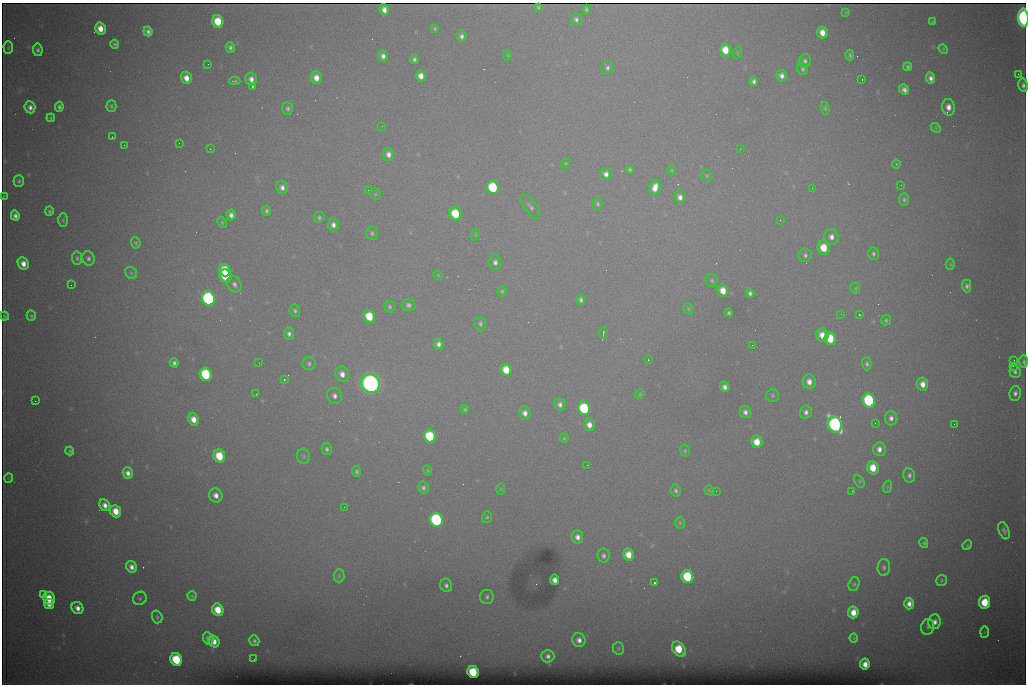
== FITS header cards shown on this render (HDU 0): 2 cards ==
NAXIS1  =                 1024 /fastest changing axis
NAXIS2  =                  682 /next to fastest changing axis

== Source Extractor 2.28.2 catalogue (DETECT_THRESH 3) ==
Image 1024 x 682 px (HDU 0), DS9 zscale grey, 1 PNG px = 1 image px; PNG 1028 x 686 px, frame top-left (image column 1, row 682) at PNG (2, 3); each listed source drawn as its Kron ellipse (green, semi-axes under 4 px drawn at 4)
Background 6820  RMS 56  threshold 169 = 3 sigma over >= 5 px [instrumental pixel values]
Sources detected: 239; all 239 listed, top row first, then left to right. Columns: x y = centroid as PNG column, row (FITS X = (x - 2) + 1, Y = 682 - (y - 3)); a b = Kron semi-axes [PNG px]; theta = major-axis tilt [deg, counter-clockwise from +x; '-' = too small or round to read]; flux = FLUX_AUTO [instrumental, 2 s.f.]
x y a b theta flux
538 7 3 3 - 6.3e+03
586 9 5 3 - 6.9e+03
384 10 6 5 - 2.7e+04
846 13 3 3 - 3.1e+03
1023 18 9 5 -86 1.1e+06
576 19 6 5 - 1.2e+04
218 21 6 5 - 1.2e+05
933 22 4 4 - 5.1e+03
100 28 6 5 - 4.6e+04
435 29 4 4 - 6.2e+03
148 31 5 4 - 1.4e+04
822 32 6 5 - 4.2e+04
461 36 5 5 - 1.3e+04
115 44 4 4 - 7.4e+03
230 47 5 4 - 1.1e+04
8 48 6 4 -89 5.7e+03
943 49 5 4 - 4.6e+03
38 50 6 5 - 9.8e+03
725 50 6 5 - 6.7e+04
737 53 6 3 73 3.7e+03
508 55 5 3 - 3.4e+03
850 55 5 4 - 7.8e+03
383 56 5 5 - 1.7e+04
414 59 5 4 - 1.1e+04
805 61 7 5 85 1.4e+04
208 64 2 2 - 2.9e+03
908 67 4 3 - 8.0e+03
607 68 7 6 - 1.2e+04
802 69 6 5 - 8.4e+03
1018 74 2 2 - 1.4e+04
421 76 6 5 - 3.1e+04
782 76 6 5 - 1.9e+04
186 78 6 5 - 3.7e+04
316 78 6 5 - 3.6e+04
930 78 6 4 -80 1.9e+04
251 79 6 5 - 2.4e+04
862 79 3 2 - 4.6e+03
235 81 5 3 - 5.3e+03
753 81 5 4 - 1.2e+04
1023 85 7 5 -79 1.3e+04
252 86 3 3 - 8.8e+04
904 90 5 4 - 1.7e+04
111 106 6 5 - 7.3e+03
30 107 6 5 - 1.9e+04
59 107 5 4 - 1.1e+04
949 107 8 6 -85 3.2e+04
825 108 6 4 -80 5.8e+03
287 109 6 5 - 9.8e+03
51 118 4 4 - 5.6e+03
382 126 2 2 - 1.9e+03
936 128 5 4 - 4.7e+03
112 137 2 2 - 2.2e+03
179 143 2 2 - 3.7e+03
124 145 2 2 - 2.0e+03
210 149 2 2 - 2.4e+03
740 149 2 2 - 2.9e+03
388 154 6 5 - 2.1e+04
566 163 5 3 - 4.0e+03
896 164 4 4 - 4.1e+03
630 170 4 4 - 6.6e+03
672 170 6 4 90 4.3e+03
606 174 6 5 - 1.9e+04
707 175 6 5 - 6.0e+03
19 181 6 5 - 7.6e+03
901 185 2 2 - 1.8e+03
282 187 6 6 - 1.9e+04
493 187 7 6 - 2.7e+05
655 187 8 5 73 4.0e+04
812 188 3 3 - 4.7e+03
368 190 2 2 - 8.9e+03
375 194 5 5 - 5.5e+03
3 197 3 2 - 2.9e+03
680 197 6 5 - 2.2e+04
904 200 6 5 - 8.7e+03
598 204 6 5 - 7.5e+03
531 207 14 6 -55 1.5e+04
49 211 5 4 - 7.2e+03
266 211 5 4 - 9.1e+03
455 214 6 6 - 1.6e+05
231 215 5 4 - 1.7e+04
15 216 5 4 - 1.6e+04
319 217 5 5 - 8.3e+03
63 220 7 5 -90 6.5e+03
780 220 3 3 - 3.3e+03
222 222 6 4 -64 4.8e+03
333 225 6 5 - 1.9e+04
372 233 7 5 -85 8.7e+03
475 235 5 3 - 3.7e+03
831 237 8 7 - 2.4e+04
136 243 6 4 -66 6.4e+03
824 248 7 6 - 7.9e+04
873 254 6 5 - 9.2e+03
805 255 7 6 - 1.2e+04
77 258 7 5 -80 8.7e+03
88 258 7 6 - 1.2e+04
495 262 7 6 - 1.5e+04
23 264 6 5 - 3.5e+04
950 264 6 4 83 4.6e+03
225 270 6 5 - 9.8e+04
131 273 6 5 - 5.9e+03
438 275 5 4 - 3.8e+03
226 276 7 6 - 1.7e+05
712 280 6 6 - 7.5e+03
234 284 8 6 -58 1.6e+04
71 285 2 2 - 6.8e+03
967 286 6 4 -89 1.1e+04
855 288 5 5 - 4.8e+03
723 290 6 5 - 5.0e+04
502 291 5 4 - 6.6e+03
750 293 5 4 - 1.2e+04
208 299 7 6 - 9.9e+05
581 300 5 4 - 1.1e+04
408 305 7 6 - 1.3e+04
390 307 6 5 - 8.0e+03
688 309 6 5 - 5.5e+03
295 311 6 5 - 8.5e+03
729 313 4 3 - 7.7e+03
841 314 2 2 - 2.3e+03
859 314 3 2 - 4.1e+03
5 316 4 3 - 5.7e+03
31 316 5 4 - 6.3e+03
369 316 6 5 - 1.1e+05
886 320 5 4 - 7.2e+03
480 324 7 5 -89 9.4e+03
603 333 6 2 84 4.8e+03
289 334 6 5 - 1.4e+04
822 335 7 6 - 4.5e+04
830 338 6 5 - 1.1e+05
438 344 5 5 - 1.8e+04
752 345 3 2 - 4.7e+03
648 360 3 2 - 3.5e+03
1014 360 2 2 - 2.4e+03
1023 362 6 4 -85 8.8e+03
174 363 4 4 - 1.1e+04
259 363 2 2 - 1.7e+03
309 364 6 6 - 1.0e+04
867 364 6 4 -89 9.8e+03
1013 366 2 2 - 2.2e+04
506 370 6 5 - 7.5e+04
1015 372 6 5 - 1.2e+04
206 374 7 6 - 3.2e+05
342 374 7 6 - 3.0e+04
284 380 3 2 - 6.6e+03
809 382 7 6 - 3.1e+04
371 383 10 9 - 2.6e+06
922 384 6 5 - 3.4e+04
725 387 5 4 - 1.7e+04
1015 393 7 5 79 1.6e+04
256 394 2 2 - 1.5e+03
640 394 5 4 - 4.1e+03
772 395 6 6 - 8.0e+03
334 396 8 7 - 1.9e+04
35 401 2 2 - 1.8e+03
869 401 7 6 - 4.7e+05
560 404 6 6 - 1.5e+04
584 408 7 6 - 3.1e+05
465 409 4 4 - 5.5e+03
745 412 6 5 - 1.7e+04
806 412 6 6 - 1.6e+04
525 413 6 6 - 2.3e+04
891 418 7 6 - 1.8e+04
193 419 6 5 - 4.1e+04
875 423 2 2 - 2.0e+03
835 424 8 7 - 1.2e+06
954 424 2 2 - 9.1e+03
589 425 6 5 - 3.0e+04
430 436 6 6 - 2.5e+05
564 438 4 4 - 4.3e+03
757 442 6 5 - 6.1e+04
327 449 6 5 - 1.0e+04
879 449 7 6 - 2.4e+04
70 451 4 4 - 6.4e+03
685 451 6 4 -77 6.3e+03
219 456 6 5 - 1.2e+05
303 456 7 6 - 7.8e+03
587 465 2 2 - 3.4e+03
873 468 6 5 - 7.8e+04
356 471 5 4 - 8.1e+03
427 471 5 3 - 4.6e+03
128 473 6 5 - 2.3e+04
909 475 7 6 - 1.3e+04
8 478 5 3 - 2.8e+03
859 481 7 4 -62 6.3e+03
887 487 6 4 71 4.5e+03
423 488 6 5 - 1.0e+04
501 489 6 4 89 3.4e+03
676 490 6 5 - 1.0e+04
709 490 5 4 - 4.0e+03
716 491 2 2 - 2.1e+03
852 491 2 2 - 1.9e+03
216 495 7 6 - 2.7e+04
105 505 6 5 - 2.5e+04
344 507 3 2 - 4.0e+03
116 511 6 5 - 6.1e+04
487 517 6 5 - 6.1e+03
436 520 7 6 - 8.1e+05
680 523 6 5 - 6.1e+03
1004 531 9 5 -70 1.3e+04
577 537 7 6 - 2.2e+04
924 543 5 4 - 6.8e+03
967 545 5 4 - 3.5e+03
628 555 6 5 - 5.8e+04
603 556 7 6 - 1.3e+04
131 567 6 5 - 2.3e+04
884 567 8 6 86 1.2e+04
339 576 6 5 - 6.2e+03
687 577 6 6 - 2.3e+05
555 580 5 4 - 2.6e+04
941 580 5 5 - 6.2e+03
654 583 3 3 - 9.5e+04
854 584 7 5 72 7.7e+03
446 585 7 6 - 1.4e+04
43 594 3 2 - 1.0e+04
192 596 5 4 - 5.1e+03
487 597 7 6 - 1.3e+04
49 598 6 6 - 7.5e+04
140 598 7 6 - 8.6e+03
985 602 6 5 - 1.2e+05
909 603 6 5 - 2.6e+04
49 604 5 5 - 3.3e+04
77 608 6 5 - 2.7e+04
218 610 6 5 - 8.5e+04
853 612 6 5 - 4.9e+04
157 617 6 5 - 7.4e+03
935 622 7 6 - 2.3e+04
928 627 8 6 78 9.7e+03
984 632 5 3 - 3.8e+03
208 638 6 5 - 1.5e+04
854 638 4 4 - 3.9e+03
579 640 7 6 - 2.4e+04
254 641 5 5 - 1.0e+04
214 642 6 5 - 3.5e+04
618 648 6 5 - 6.7e+03
679 649 8 6 -52 1.2e+05
548 656 6 6 - 1.7e+04
254 659 2 2 - 5.0e+03
176 660 7 5 -60 2.2e+05
865 664 5 5 - 3.3e+04
473 672 6 5 - 2.0e+05
At the frame edge (FLAGS 8, measured only in part): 3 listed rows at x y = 1023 18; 1023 85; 1023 362

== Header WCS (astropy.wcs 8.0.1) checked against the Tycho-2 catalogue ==
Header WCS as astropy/WCSLIB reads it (CRVAL/CRPIX/CD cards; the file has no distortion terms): RA---TAN/DEC--TAN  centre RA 07:06:07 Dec +31:10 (106.53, +31.16 deg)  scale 1.44 arcsec/px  FOV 24.5' x 16.3'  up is -93 deg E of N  parity flipped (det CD > 0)
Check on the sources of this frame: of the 60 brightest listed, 8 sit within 2.2 arcsec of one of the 15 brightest Tycho-2 stars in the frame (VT <= 12.35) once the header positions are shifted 0.46 arcsec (0.46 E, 0.00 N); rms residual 1.07 arcsec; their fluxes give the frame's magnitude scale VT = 25.56 - 2.5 log10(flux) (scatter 0.34 mag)
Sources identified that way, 8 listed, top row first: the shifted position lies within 2.2 arcsec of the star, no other Tycho-2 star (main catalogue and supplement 1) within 4.4 arcsec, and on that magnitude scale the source's flux lands within +1.5 / -3 mag of the star's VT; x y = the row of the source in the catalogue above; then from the Tycho-2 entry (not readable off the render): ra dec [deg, ICRS J2000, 3 dp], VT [Tycho-2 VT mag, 2 dp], TYC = Tycho-2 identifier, HIP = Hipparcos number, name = IAU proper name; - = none
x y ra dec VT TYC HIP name
493 187 106.458 +31.151 12.35 2438-728-1 - -
206 374 106.551 +31.041 11.84 2438-663-1 - -
371 383 106.552 +31.106 9.20 2438-180-1 - -
869 401 106.550 +31.305 11.61 2438-184-1 - -
584 408 106.559 +31.192 11.79 2438-1039-1 - -
835 424 106.562 +31.292 10.01 2438-106-1 - -
436 520 106.614 +31.135 11.36 2438-550-1 - -
473 672 106.684 +31.152 11.76 2438-931-1 - -